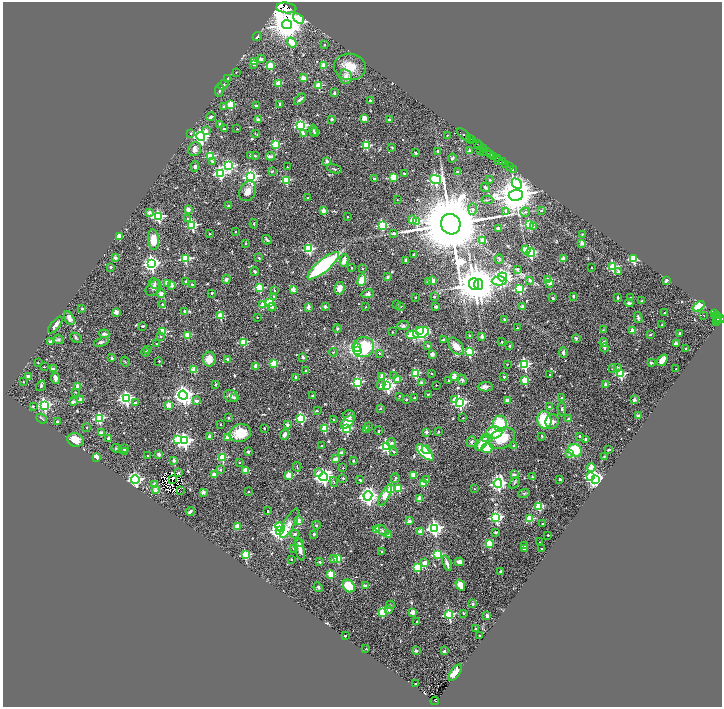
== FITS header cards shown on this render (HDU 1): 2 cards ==
NAXIS1  =                 1439
NAXIS2  =                 1410

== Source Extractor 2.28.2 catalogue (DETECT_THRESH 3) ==
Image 1439 x 1410 px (HDU 1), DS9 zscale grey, zoomed out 1/2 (1 PNG px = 2 x 2 image px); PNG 724 x 709 px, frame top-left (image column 2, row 1410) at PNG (3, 2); each listed source drawn as its Kron ellipse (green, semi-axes under 4 px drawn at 4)
Background 1.08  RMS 0.06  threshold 0.181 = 3 sigma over >= 5 px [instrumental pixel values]
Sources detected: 719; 65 cannot appear on this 1/2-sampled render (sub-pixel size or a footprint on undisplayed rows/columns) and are neither listed nor drawn; of the other 654, the 500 brightest by FLUX_AUTO listed and drawn (154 fainter detections omitted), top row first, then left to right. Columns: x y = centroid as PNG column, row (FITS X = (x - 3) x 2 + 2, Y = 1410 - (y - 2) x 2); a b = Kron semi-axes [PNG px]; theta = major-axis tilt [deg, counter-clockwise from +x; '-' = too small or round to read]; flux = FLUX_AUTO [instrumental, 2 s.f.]
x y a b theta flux
286 8 10 5 -7 4500
299 18 6 4 -38 420
287 24 5 5 - 24000
257 36 4 3 - 16
292 42 5 3 - 320
324 45 2 2 - 18
261 59 2 2 - 67
254 62 3 2 - 210
254 64 3 2 - 24
270 65 3 3 - 380
324 66 3 2 - 270
350 67 16 13 -8 220
236 72 2 2 - 14
345 77 7 6 - 59
303 78 3 2 - 190
227 79 3 3 - 40
279 83 3 2 - 330
223 85 6 4 43 21
318 86 3 3 - 470
219 90 7 3 83 20
334 93 2 2 - 44
300 99 7 2 41 28
370 100 2 2 - 31
230 104 3 3 - 450
280 104 2 2 - 70
256 106 2 2 - 55
224 107 2 2 - 60
211 117 5 2 - 24
364 118 2 2 - 280
332 119 2 2 - 62
389 119 2 2 - 37
258 120 2 2 - 68
220 124 2 2 - 26
301 125 4 3 - 1800
224 129 2 2 - 55
237 129 2 2 - 11
314 130 6 3 -76 16
206 131 2 2 - 82
191 133 2 2 - 22
255 133 2 2 - 9.8
303 133 4 2 - 43
315 133 4 3 - 9.8
447 135 2 2 - 9.7
464 135 8 2 -38 960
201 136 4 4 - 2900
469 138 2 2 - 610
471 140 3 2 - 340
275 144 3 3 - 690
477 144 2 1 - 180
366 145 3 3 - 630
480 146 4 3 - 560
392 147 3 2 - 12
484 148 3 1 - 330
194 149 7 6 - 54
481 150 2 1 - 59
437 151 3 3 - 20
470 151 2 2 - 130
484 151 3 1 - 52
486 152 4 2 - 580
416 153 2 2 - 22
491 154 3 2 - 380
250 155 2 2 - 15
210 156 3 3 - 640
255 156 2 2 - 30
271 156 4 2 - 55
494 157 2 2 - 520
452 158 4 3 - 18
498 159 2 2 - 230
499 160 2 1 - 11
212 161 4 3 - 20
327 161 2 2 - 96
502 162 3 2 - 600
506 164 2 2 - 86
229 166 4 4 - 1700
195 167 5 3 - 33
287 167 2 2 - 14
509 167 2 2 - 240
334 169 7 3 -15 14
513 169 2 2 - 23
272 172 3 3 - 13
458 172 2 2 - 76
220 173 4 4 - 1400
404 174 3 2 - 16
251 177 4 4 - 3200
393 177 3 3 - 430
374 179 2 2 - 59
435 179 5 4 - 2000
286 180 3 3 - 540
490 180 2 2 - 36
517 184 6 4 -47 900
485 187 5 2 - 16
248 191 10 8 62 98
516 195 7 5 2 44000
308 198 2 2 - 28
397 200 2 2 - 12
487 200 6 3 6 14
228 206 2 2 - 61
188 209 2 2 - 160
473 209 6 4 85 23
323 211 2 2 - 210
505 211 3 3 - 17
541 211 2 2 - 17
525 212 5 4 - 22
149 213 2 2 - 99
158 216 4 3 - 1600
347 217 2 2 - 19
187 218 3 2 - 14
412 220 3 2 - 110
416 221 3 3 - 630
254 224 4 3 - 13
451 224 10 9 - 170000
529 224 3 3 - 980
192 225 3 3 - 1100
382 225 3 3 - 870
534 227 3 2 - 40
498 229 2 2 - 120
236 232 2 2 - 17
393 233 3 2 - 33
210 234 2 2 - 27
582 234 2 2 - 13
119 236 3 2 - 350
154 240 10 5 -86 160
267 240 5 2 - 15
482 240 3 2 - 53
246 243 2 2 - 30
582 243 2 2 - 110
309 249 3 3 - 1200
526 250 4 3 - 270
531 252 4 3 - 1200
414 254 2 2 - 28
115 258 2 2 - 95
259 258 2 2 - 29
633 258 3 3 - 1100
185 259 4 3 - 870
499 259 5 2 - 11
563 259 2 2 - 170
344 260 6 4 76 81
405 260 2 2 - 50
151 263 4 4 - 3900
323 266 20 6 40 1200
111 267 2 2 - 57
613 267 3 3 - 990
351 268 2 2 - 24
592 268 2 2 - 12
362 269 2 2 - 12
517 269 3 3 - 26
255 271 4 3 - 20
618 272 2 2 - 61
387 277 3 2 - 79
502 277 5 4 - 5000
226 279 4 4 - 31
362 280 6 4 69 160
432 280 2 2 - 290
530 280 3 3 - 35
548 280 3 2 - 420
667 280 4 2 - 24
186 281 2 2 - 80
499 281 7 4 1 1300
428 282 2 2 - 21
154 283 6 4 -46 28
168 283 3 2 - 270
550 283 3 2 - 58
474 284 6 5 - 33000
478 284 5 4 - 21000
172 285 2 2 - 140
192 285 2 2 - 49
154 288 9 6 46 49
260 288 3 3 - 690
340 288 6 5 - 83
519 289 3 3 - 1000
274 290 2 2 - 38
293 290 2 2 - 150
161 293 4 4 - 61
212 293 2 2 - 24
368 294 6 4 12 26
274 296 2 2 - 16
573 296 2 2 - 47
415 297 2 2 - 13
434 297 2 2 - 42
553 298 2 2 - 34
618 298 3 3 - 20
631 298 2 2 - 50
642 301 3 2 - 9.6
270 302 3 3 - 460
629 303 4 3 - 29
397 304 2 2 - 12
163 305 4 2 - 41
263 305 3 2 - 190
400 306 4 2 - 11
523 306 2 2 - 140
699 306 6 4 40 290
272 307 4 3 - 28
308 307 4 2 - 96
325 307 2 2 - 69
366 307 2 2 - 11
436 307 3 3 - 16
82 308 2 2 - 43
185 311 2 2 - 110
116 312 2 2 - 170
664 313 2 2 - 13
714 313 2 1 - 33
703 315 2 2 - 11
717 315 2 2 - 170
220 316 3 3 - 450
257 317 2 2 - 15
638 317 5 3 - 29
716 317 2 1 - 44
69 318 7 4 -62 52
505 319 2 2 - 68
717 319 2 1 - 140
720 319 5 3 - 170
717 321 4 3 - 210
55 325 10 4 52 66
662 325 2 2 - 21
143 326 4 2 - 16
403 326 6 4 5 23
517 328 2 2 - 18
337 329 4 3 - 16
603 330 3 3 - 11
633 330 2 2 - 250
419 331 3 3 - 370
163 332 3 3 - 460
392 332 2 2 - 15
421 332 8 5 19 790
679 333 2 2 - 49
104 334 5 3 - 27
188 335 3 3 - 460
412 335 6 4 7 710
650 335 2 2 - 42
470 336 2 2 - 89
482 336 3 2 - 160
161 337 3 3 - 14
76 338 6 4 -35 18
576 338 4 3 - 16
59 339 5 4 - 21
443 339 4 2 - 11
50 342 2 2 - 97
101 342 7 4 17 23
243 342 3 3 - 680
502 342 2 2 - 46
604 343 4 3 - 56
676 343 2 2 - 78
156 344 2 2 - 16
428 346 3 3 - 23
456 346 10 6 -48 120
510 346 2 2 - 29
363 347 11 10 - 610
357 348 4 3 - 260
604 348 4 4 - 20
686 348 2 2 - 14
148 350 4 3 - 12
358 351 4 3 - 2500
146 352 4 3 - 13
333 352 4 3 - 14
469 352 3 3 - 770
563 352 5 3 - 30
379 353 2 2 - 22
432 354 2 2 - 170
303 357 2 2 - 110
112 358 2 2 - 62
209 359 7 6 - 120
227 359 2 2 - 110
662 360 6 4 52 110
159 361 2 2 - 13
125 362 5 2 - 11
38 363 2 2 - 9.5
274 363 3 3 - 440
651 363 2 2 - 68
507 364 2 2 - 17
525 364 3 3 - 1300
256 366 2 2 - 170
44 367 2 2 - 11
617 367 4 2 - 22
53 369 3 2 - 36
613 369 2 2 - 11
676 369 2 2 - 12
194 370 3 2 - 310
306 371 2 2 - 33
415 373 3 3 - 730
431 373 2 2 - 12
621 374 3 3 - 970
550 375 2 2 - 23
28 376 4 3 - 26
382 376 2 2 - 78
394 376 2 2 - 21
296 377 2 2 - 74
454 377 2 2 - 220
504 377 2 2 - 31
55 378 6 3 -83 64
398 379 2 2 - 190
448 380 2 2 - 22
462 380 5 4 - 25
525 380 3 3 - 510
23 382 2 2 - 13
357 382 3 3 - 1200
422 383 2 2 - 140
215 385 4 3 - 12
381 385 4 3 - 55
436 385 2 2 - 9.6
606 385 2 2 - 190
41 386 5 3 - 20
78 386 2 2 - 120
387 386 4 4 - 2500
485 387 7 5 2 40
75 392 2 2 - 11
428 394 3 3 - 9.5
183 395 4 4 - 6200
231 396 7 6 - 39
313 396 2 2 - 30
399 396 2 2 - 17
234 397 3 3 - 24
414 397 2 2 - 23
126 398 4 4 - 2700
562 398 2 2 - 28
80 399 2 2 - 110
406 399 2 2 - 12
455 399 3 2 - 130
634 400 2 2 - 100
197 401 2 2 - 110
507 401 3 2 - 150
73 402 2 2 - 77
135 403 2 2 - 60
460 403 4 4 - 2000
44 405 4 4 - 2200
169 405 2 2 - 310
33 406 2 2 - 17
549 407 2 2 - 26
380 409 2 2 - 33
562 409 6 3 -88 20
317 411 2 2 - 22
638 415 2 2 - 85
349 416 6 5 - 45
42 418 6 2 -38 13
99 418 4 3 - 1200
228 418 2 2 - 35
301 418 3 3 - 1100
463 418 2 2 - 11
333 419 2 2 - 9.9
569 419 2 2 - 82
544 420 9 7 -74 470
57 421 2 2 - 33
348 422 8 5 44 210
552 422 7 6 - 54
220 424 2 2 - 11
500 424 8 7 - 440
287 425 2 2 - 110
87 427 2 2 - 16
368 427 3 2 - 45
264 428 2 2 - 29
324 428 3 2 - 400
347 428 3 3 - 1100
367 430 2 2 - 46
379 431 2 2 - 31
426 432 2 2 - 110
438 432 2 2 - 41
494 432 8 6 1 290
101 433 2 2 - 140
240 433 11 9 17 280
284 434 5 3 - 36
210 436 2 2 - 140
542 436 2 2 - 17
580 436 2 2 - 32
109 438 2 2 - 110
228 438 2 2 - 220
487 438 5 4 - 33
502 438 14 9 28 270
586 439 2 2 - 80
75 440 8 7 - 130
178 440 4 3 - 910
184 441 4 3 - 3300
471 442 5 4 - 20
391 443 5 3 - 53
482 443 9 4 53 190
322 446 2 2 - 19
387 446 4 3 - 2500
513 446 3 2 - 10
116 448 4 3 - 13
487 448 5 5 - 370
124 449 2 2 - 19
426 450 4 3 - 330
575 450 7 6 - 530
609 450 2 2 - 15
125 451 2 2 - 29
248 452 2 2 - 72
394 452 2 2 - 22
425 452 11 4 -42 870
341 453 2 2 - 120
570 453 3 3 - 56
159 454 2 2 - 110
147 456 2 2 - 18
604 456 4 3 - 12
97 457 3 2 - 260
222 458 3 3 - 680
335 459 2 2 - 170
174 460 3 2 - 110
353 461 2 2 - 51
240 462 2 2 - 11
297 467 5 2 - 10
591 467 4 3 - 220
343 468 2 2 - 14
221 470 2 2 - 30
246 470 2 2 - 310
178 473 3 2 - 91
318 473 3 3 - 64
214 475 2 2 - 170
289 475 3 3 - 460
413 475 4 3 - 100
514 475 2 2 - 110
591 476 3 3 - 830
323 477 4 4 - 5100
532 477 2 2 - 18
343 478 2 2 - 24
395 478 5 3 - 12
135 479 4 4 - 2700
560 479 2 2 - 48
595 479 4 4 - 4400
172 480 3 1 - 9.7
360 480 2 2 - 34
426 480 2 2 - 50
334 482 5 2 - 13
423 483 2 2 - 300
498 483 4 4 - 3300
514 483 6 2 56 14
155 485 2 2 - 270
398 488 3 3 - 290
391 489 3 3 - 420
474 489 2 2 - 9.8
155 490 2 2 - 130
180 490 2 1 - 9.6
248 491 2 2 - 16
203 492 2 2 - 130
524 493 6 4 15 17
385 495 12 4 62 130
368 496 4 4 - 5500
419 499 2 2 - 220
539 506 4 3 - 680
190 511 4 3 - 33
267 511 2 2 - 24
496 517 4 4 - 1900
530 519 4 3 - 500
298 521 3 2 - 220
409 521 2 2 - 150
289 523 16 5 61 140
542 523 2 2 - 14
316 525 4 4 - 16
237 527 2 2 - 260
280 527 5 3 - 460
434 528 4 4 - 3300
280 530 4 3 - 6600
376 530 3 2 - 350
382 530 7 3 -33 22
420 531 2 2 - 170
495 532 2 2 - 26
295 534 4 3 - 16
314 534 2 2 - 58
388 535 2 2 - 97
548 535 2 2 - 28
540 542 2 2 - 13
299 543 3 3 - 23
489 544 3 3 - 400
525 545 2 2 - 46
524 548 2 2 - 82
293 549 4 2 - 9.8
300 549 11 4 -78 66
541 549 2 2 - 16
382 552 2 2 - 49
437 554 3 3 - 630
245 555 3 3 - 690
334 558 3 3 - 32
292 559 2 2 - 20
338 559 3 3 - 510
320 562 2 2 - 48
459 562 4 4 - 43
425 563 2 2 - 250
447 563 8 4 -69 48
417 568 3 3 - 640
501 571 2 2 - 72
331 574 3 2 - 400
460 585 6 4 -56 84
349 586 7 5 -54 290
365 586 2 2 - 140
318 587 5 3 - 14
473 604 2 2 - 58
390 605 4 3 - 11
389 610 2 2 - 44
382 612 3 3 - 520
413 612 2 2 - 230
463 613 2 2 - 26
449 614 4 3 - 1100
487 616 3 2 - 51
417 622 2 2 - 16
475 628 2 2 - 11
480 635 2 2 - 10
345 636 2 2 - 30
366 649 3 2 - 9.6
416 651 2 2 - 82
444 651 3 2 - 22
455 673 9 4 53 170
415 684 2 2 - 37
435 701 4 2 - 53
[154 fainter detections neither listed nor drawn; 65 sub-pixel or undisplayed-footprint detections neither listed nor drawn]